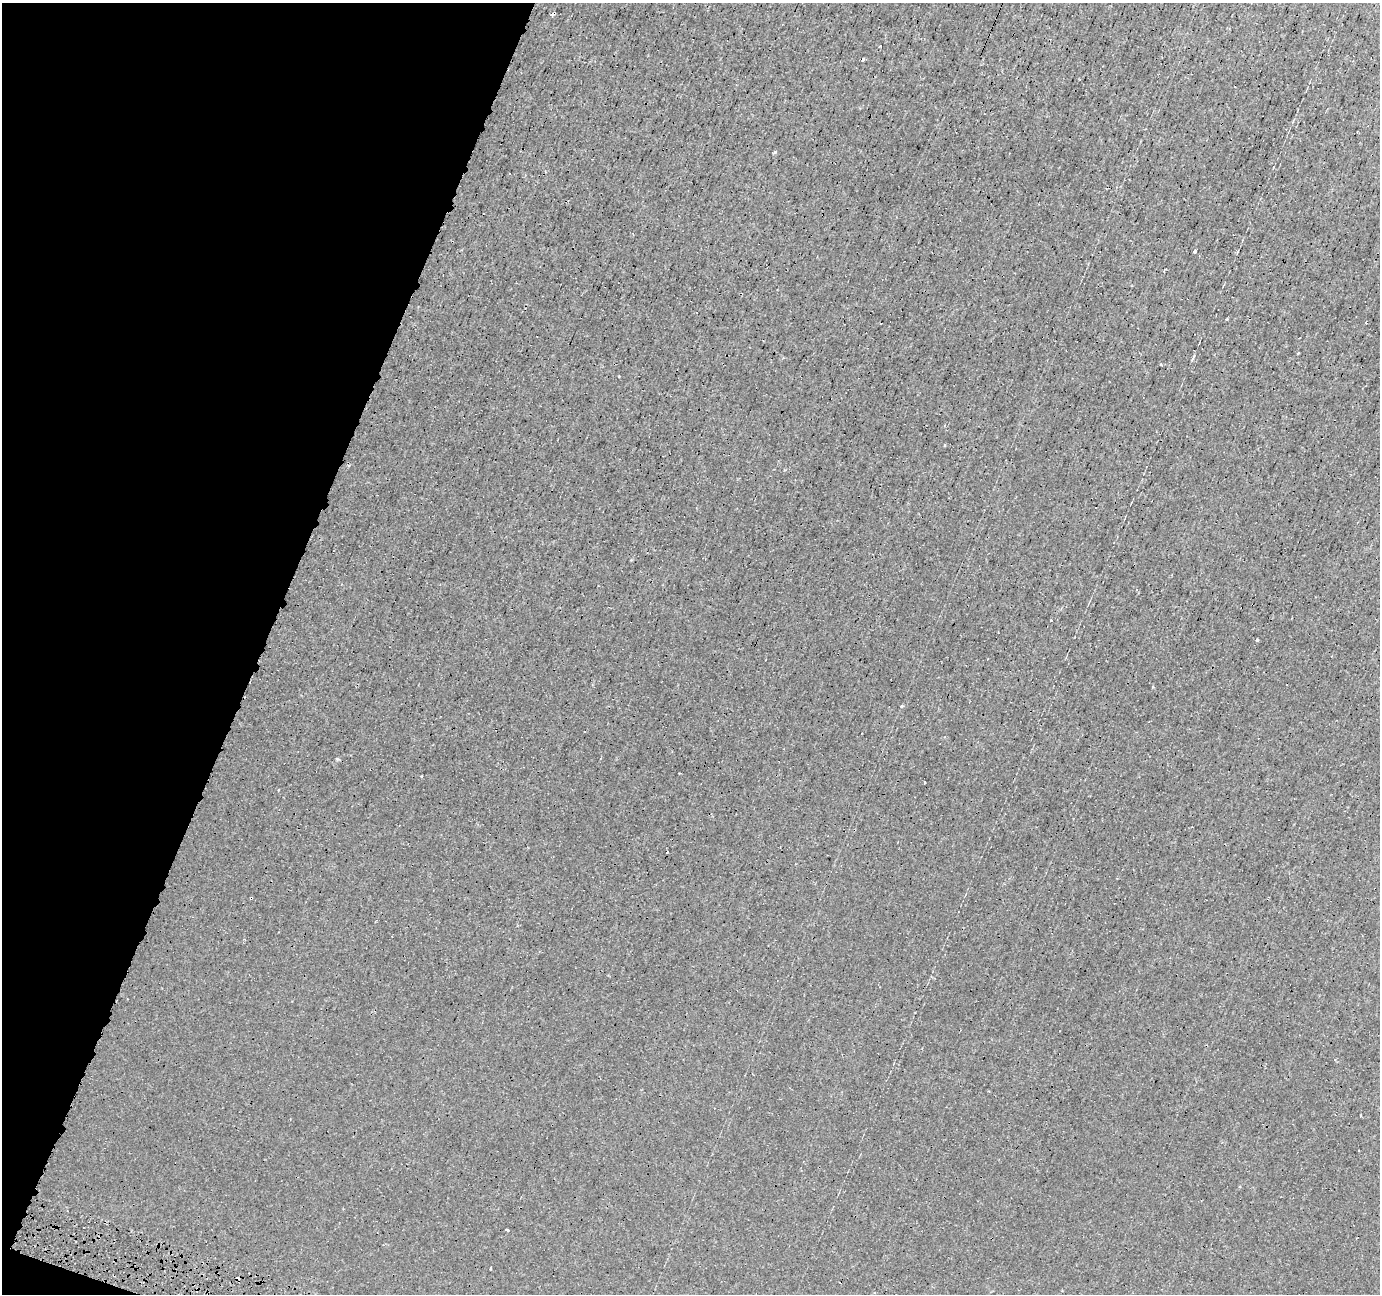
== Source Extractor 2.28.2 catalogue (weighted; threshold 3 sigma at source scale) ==
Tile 9 of 4 x 4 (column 1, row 3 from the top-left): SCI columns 6-1383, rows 1567-2858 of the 5539 x 5708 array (HDU 1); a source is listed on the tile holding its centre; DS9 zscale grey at full resolution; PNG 1382 x 1296 px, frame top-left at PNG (2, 3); no overlay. Shown black and unused: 19% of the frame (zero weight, under 3 of 5 exposures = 3% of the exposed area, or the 3 px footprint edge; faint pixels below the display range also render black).
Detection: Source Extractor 2.28.2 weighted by HDU 2 'WHT'; one run over the whole footprint, this tile lists its part. Background 9.24e-04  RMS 0.0011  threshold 0.00484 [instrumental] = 3 sigma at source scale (4.5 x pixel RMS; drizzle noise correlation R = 1.50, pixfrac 1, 0.0396/0.0396 arcsec/px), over >= 5 px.
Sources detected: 18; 5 cosmic-ray / hot-pixel residue — not listed; the other 13 listed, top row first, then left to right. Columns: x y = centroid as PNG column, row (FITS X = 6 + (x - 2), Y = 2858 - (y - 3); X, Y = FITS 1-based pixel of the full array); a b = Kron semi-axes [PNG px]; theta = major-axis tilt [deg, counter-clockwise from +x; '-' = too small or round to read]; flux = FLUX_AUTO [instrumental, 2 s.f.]
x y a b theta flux
1194 251 3 3 - 0.25
1165 269 4 3 - 0.1
1227 319 4 3 - 0.095
1298 353 3 3 - 0.13
1161 365 3 3 - 0.11
619 376 3 2 - 0.075
1257 640 3 3 - 0.18
902 706 4 3 - 0.13
337 759 5 4 - 0.11
924 782 3 2 - 0.14
278 790 3 2 - 0.076
251 898 3 3 - 0.22
506 1229 5 3 - 0.12
Overlapping masked pixels (flux is a lower limit): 1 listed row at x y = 251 898
Unlisted compact peaks at least as high as the median listed source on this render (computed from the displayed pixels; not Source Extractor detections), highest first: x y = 775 152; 1051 620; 421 776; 880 46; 1153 687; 945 445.